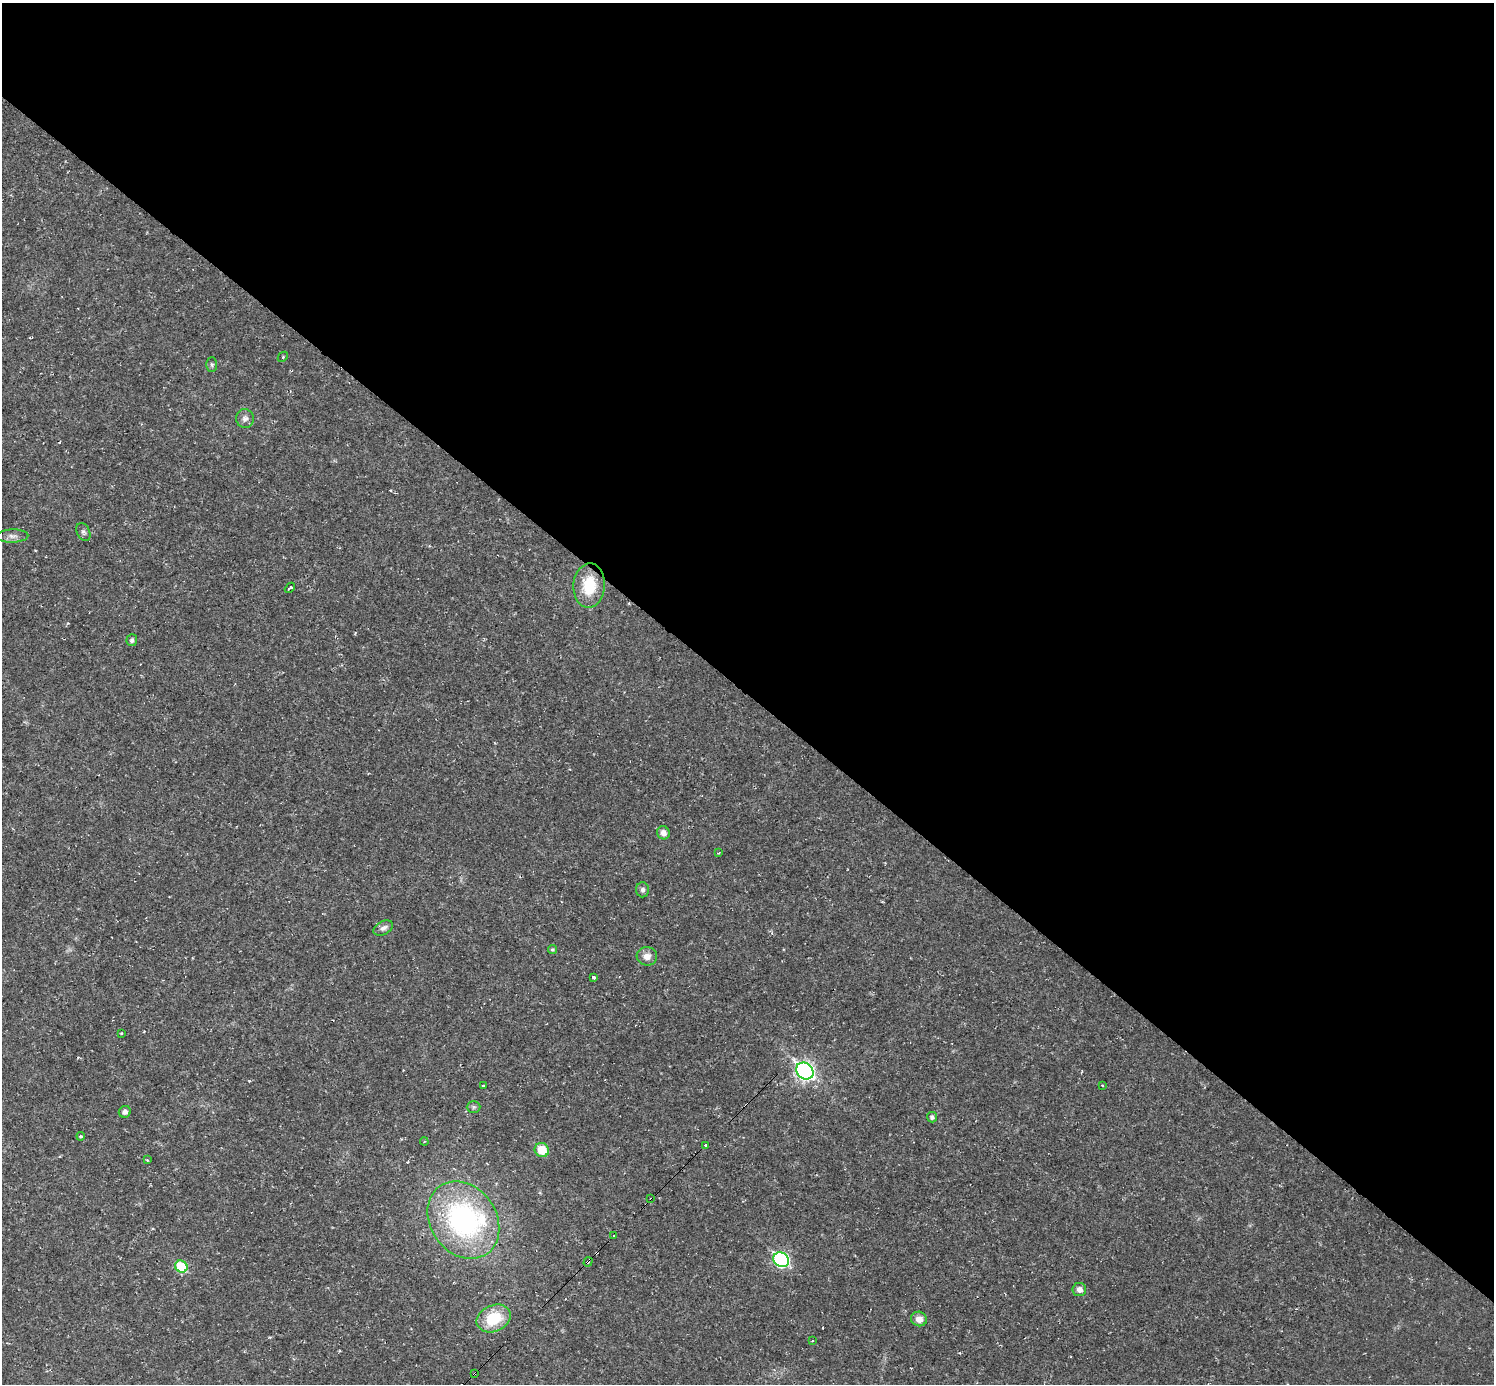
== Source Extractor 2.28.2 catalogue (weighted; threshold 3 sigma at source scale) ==
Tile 3 of 4 x 4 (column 3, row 1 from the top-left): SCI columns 2987-4478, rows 4297-5678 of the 5971 x 5973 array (HDU 1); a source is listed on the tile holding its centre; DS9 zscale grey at full resolution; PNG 1496 x 1386 px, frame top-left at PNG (2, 3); each listed source drawn as its Kron ellipse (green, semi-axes under 4 px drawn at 4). Shown black and unused: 50% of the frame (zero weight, under 2 of 3 exposures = <1% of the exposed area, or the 3 px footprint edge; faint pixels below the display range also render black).
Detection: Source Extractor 2.28.2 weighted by HDU 2 'WHT'; one run over the whole footprint, this tile lists its part. Background 0.0316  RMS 0.0069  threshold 0.031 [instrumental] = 3 sigma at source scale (4.5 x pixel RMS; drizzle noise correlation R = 1.50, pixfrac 1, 0.05/0.05 arcsec/px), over >= 5 px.
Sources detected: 42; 3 cosmic-ray / hot-pixel residue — neither listed nor drawn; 1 inside a brighter listed object's ellipse — not listed separately; the other 38 listed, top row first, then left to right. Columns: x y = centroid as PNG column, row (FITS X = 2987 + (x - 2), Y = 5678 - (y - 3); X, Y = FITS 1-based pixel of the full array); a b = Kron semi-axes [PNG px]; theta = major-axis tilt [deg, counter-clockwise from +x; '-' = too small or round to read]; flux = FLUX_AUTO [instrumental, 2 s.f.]
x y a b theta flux
283 357 5 3 - 0.77
212 365 7 5 -89 1.3
245 419 9 9 - 3.2
83 532 9 6 -65 1.8
12 536 16 6 2 3.5
589 586 22 15 86 24
290 588 6 3 43 9.8
132 640 6 5 - 1.7
663 833 7 6 - 4.2
719 853 3 2 - 0.6
642 890 7 6 - 2
383 928 10 6 27 2.9
552 950 4 4 - 1.2
647 956 10 9 - 5.3
593 978 3 3 - 8.2
121 1033 3 2 - 0.59
805 1071 9 7 -41 230
1102 1085 3 2 - 0.67
483 1086 3 3 - 6
474 1107 7 6 - 1.6
125 1112 6 5 - 2.6
932 1117 5 5 - 1.7
81 1136 4 3 - 0.93
424 1142 4 3 - 0.65
706 1145 3 3 - 3.5
542 1150 7 7 - 14
147 1160 3 3 - 0.77
651 1199 3 3 - 3.5
463 1220 41 33 -55 130
614 1235 3 3 - 6.2
781 1260 8 7 - 120
588 1262 5 3 - 6.2
181 1267 6 5 - 27
1079 1290 7 6 - 3.3
494 1318 18 13 24 25
919 1319 8 7 - 5.1
813 1341 3 2 - 1.1
474 1374 3 2 - 0.49
Overlapping masked pixels (flux is a lower limit): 3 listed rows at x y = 651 1199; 588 1262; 474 1374